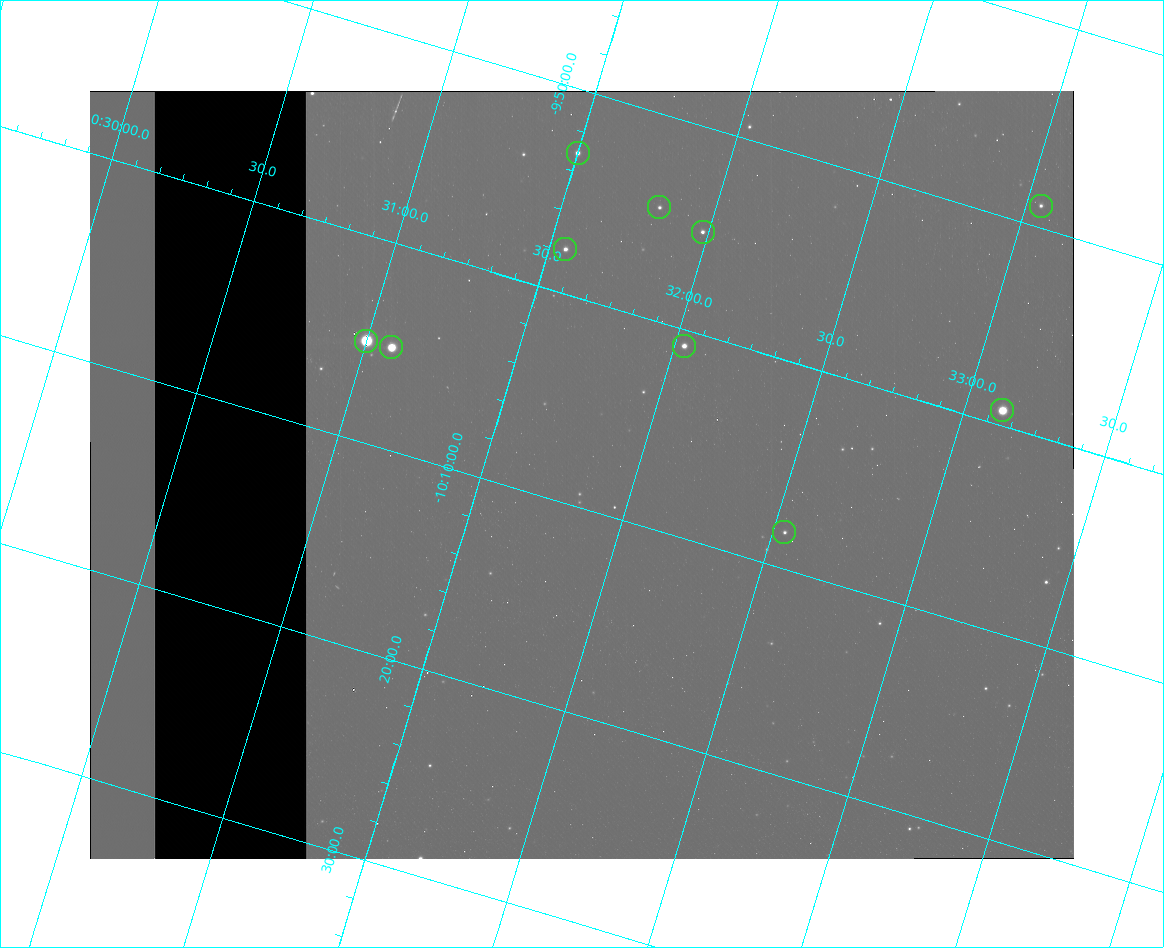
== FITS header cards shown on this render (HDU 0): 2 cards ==
NAXIS1  =                  984
NAXIS2  =                  768

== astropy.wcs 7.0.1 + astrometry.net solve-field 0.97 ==
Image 984 x 768 px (HDU 0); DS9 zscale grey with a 90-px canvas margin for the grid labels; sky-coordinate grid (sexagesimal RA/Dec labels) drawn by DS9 from the SOLVED WCS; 10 Tycho-2 reference stars matched to detected sources circled (green)
Header WCS: none
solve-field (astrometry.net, Tycho-2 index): SOLVED blind (the file carries no WCS)
Solved WCS: RA---TAN-SIP/DEC--TAN-SIP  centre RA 00:31:50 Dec -10:08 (7.96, -10.14 deg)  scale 2.99 arcsec/px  FOV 49.1' x 38.4'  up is -17 deg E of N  parity flipped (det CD > 0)
(file carries no celestial WCS; the grid is the blind solution)
Tycho-2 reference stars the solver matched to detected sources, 10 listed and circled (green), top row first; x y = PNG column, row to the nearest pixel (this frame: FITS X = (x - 90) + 1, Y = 768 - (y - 91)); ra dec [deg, ICRS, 3 dp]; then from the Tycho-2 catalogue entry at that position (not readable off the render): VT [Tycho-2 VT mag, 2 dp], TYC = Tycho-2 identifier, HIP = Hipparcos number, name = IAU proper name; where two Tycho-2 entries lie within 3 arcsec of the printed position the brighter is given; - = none
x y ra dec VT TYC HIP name
578 153 7.875 -9.885 10.69 5269-806-1 - -
1041 206 8.262 -9.816 12.26 5269-1766-1 - -
659 207 7.954 -9.909 11.98 5269-2144-1 - -
703 232 7.995 -9.918 12.00 5269-812-1 - -
565 249 7.888 -9.964 11.29 5269-2005-1 - -
366 341 7.750 -10.085 6.91 5269-2391-1 2431 -
684 346 8.008 -10.013 10.45 5269-1422-1 - -
391 347 7.772 -10.084 8.43 5269-2011-1 2444 -
1002 410 8.281 -9.988 8.67 5269-1386-1 2608 -
784 532 8.135 -10.138 11.56 5269-1565-1 - -